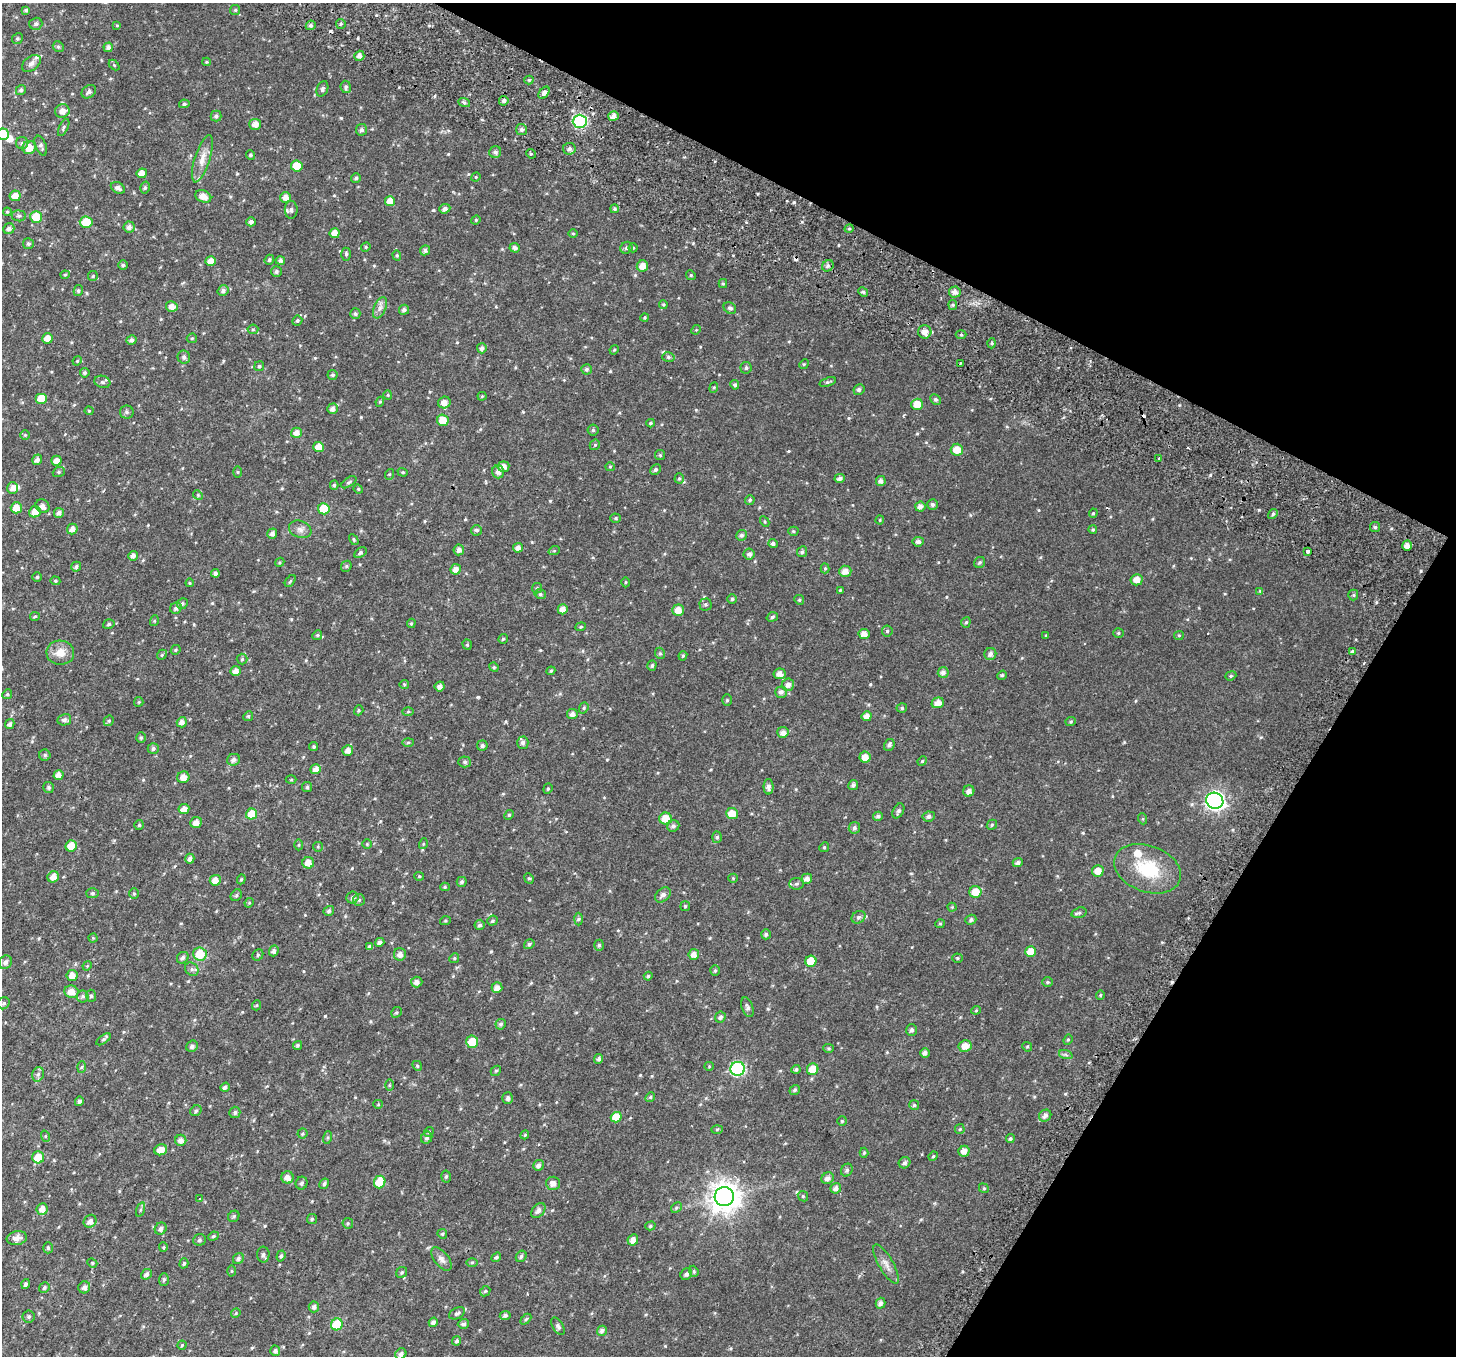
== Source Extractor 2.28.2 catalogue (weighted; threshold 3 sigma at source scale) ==
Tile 8 of 4 x 4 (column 4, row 2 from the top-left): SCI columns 4438-5891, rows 3021-4374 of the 5977 x 6104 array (HDU 1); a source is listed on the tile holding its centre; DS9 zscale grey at full resolution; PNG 1458 x 1358 px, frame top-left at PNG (2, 3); each listed source drawn as its Kron ellipse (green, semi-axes under 4 px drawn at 4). Shown black and unused: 25% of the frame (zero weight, under 2 of 3 exposures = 6% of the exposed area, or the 3 px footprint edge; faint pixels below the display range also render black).
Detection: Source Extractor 2.28.2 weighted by HDU 2 'WHT'; one run over the whole footprint, this tile lists its part. Background 0.0277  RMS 0.0088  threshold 0.0395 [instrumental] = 3 sigma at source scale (4.5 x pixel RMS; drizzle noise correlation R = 1.50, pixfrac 1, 0.0396/0.0396 arcsec/px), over >= 5 px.
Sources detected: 570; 1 inside a brighter object's white glare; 5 cosmic-ray / hot-pixel residue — neither listed nor drawn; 4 inside a brighter listed object's ellipse — not listed separately; of the other 560, all 500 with FLUX_AUTO >= 0.829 (the completeness limit of this list) listed and drawn (60 fainter detections not listed), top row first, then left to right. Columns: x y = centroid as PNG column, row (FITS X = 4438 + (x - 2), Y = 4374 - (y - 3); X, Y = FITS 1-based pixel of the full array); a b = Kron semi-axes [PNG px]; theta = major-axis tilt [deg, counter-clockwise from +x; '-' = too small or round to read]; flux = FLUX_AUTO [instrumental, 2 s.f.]
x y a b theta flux
26 10 4 4 - 1.6
235 10 5 5 - 1.1
36 24 6 6 - 2.3
341 24 5 4 - 1.2
117 25 4 4 - 0.84
311 25 5 4 - 2
17 39 6 5 - 1.6
58 47 6 5 - 1.4
108 47 5 4 - 2.7
359 56 5 5 - 3.6
206 62 4 4 - 0.95
31 63 10 7 39 3.5
114 65 6 4 -45 1
529 80 4 4 - 1
346 87 6 5 - 1.9
322 89 8 5 67 2
21 90 5 5 - 1.8
89 92 8 6 36 2.6
544 93 7 4 49 2.9
504 101 5 4 - 2.3
464 102 6 4 -20 1.4
184 104 5 4 - 1.6
62 111 7 6 - 6
216 116 5 5 - 1.9
613 116 5 5 - 4.5
580 121 7 6 - 110
255 124 6 5 - 4.7
64 128 9 4 64 1.5
521 129 5 5 - 2.6
362 130 6 5 - 2.2
3 134 6 5 - 24
22 143 6 6 - 1.8
41 146 10 5 -69 2.7
29 147 7 6 - 9.4
569 149 6 6 - 2.9
495 152 6 6 - 2.4
531 154 5 4 - 1.1
250 155 5 4 - 1.5
202 159 25 7 72 8.4
297 166 6 5 - 17
142 173 5 5 - 6.9
476 177 5 4 - 0.95
356 178 5 4 - 1.6
145 187 6 4 75 1.4
118 188 7 5 -29 3.1
15 196 5 5 - 7
203 196 8 5 -23 7.3
286 197 5 5 - 5.2
390 201 5 5 - 8.1
445 209 6 4 21 2.7
615 209 4 4 - 1.2
291 210 9 6 -89 2.7
7 212 4 4 - 0.93
19 216 7 5 -6 1.8
36 217 6 6 - 17
476 220 5 4 - 0.95
86 222 6 5 - 20
251 222 4 4 - 2.6
129 227 5 5 - 3.2
9 229 6 5 - 2.5
849 229 5 3 - 1
335 233 5 5 - 7.6
573 233 5 3 - 0.84
28 244 5 5 - 1.7
366 247 5 4 - 1.1
515 248 5 5 - 2.8
626 248 6 5 - 1.8
633 248 4 4 - 1.1
425 250 5 5 - 2.5
346 254 6 4 -90 1.5
397 255 5 4 - 1.1
269 260 5 4 - 1.5
280 260 5 4 - 2.4
211 261 5 5 - 6.7
123 265 5 4 - 1.5
642 266 6 5 - 6.3
828 266 6 5 - 1.8
276 272 5 5 - 1.8
65 275 4 4 - 0.87
691 275 5 4 - 1.1
93 276 5 4 - 1.1
723 283 4 4 - 0.98
78 291 5 4 - 1.4
223 291 5 5 - 2.2
863 292 5 4 - 1.7
955 292 6 5 - 3.8
663 304 4 4 - 0.99
953 305 5 4 - 1.2
172 306 6 5 - 4.7
380 308 11 6 65 3.6
730 308 7 5 -33 2.1
404 310 5 5 - 2.5
355 314 5 5 - 1.8
645 318 4 4 - 1.1
297 321 5 4 - 1.4
253 329 5 5 - 1.3
696 330 5 4 - 0.98
925 332 6 6 - 5.4
961 335 5 3 - 1
48 338 5 5 - 7.6
192 338 5 4 - 1.1
131 340 5 5 - 2.6
992 343 5 3 - 0.96
482 348 5 5 - 2.3
614 350 5 4 - 0.84
184 357 6 6 - 2.6
668 357 6 5 - 1.6
77 361 5 4 - 0.88
804 364 5 4 - 0.96
961 364 3 2 - 0.9
259 366 5 5 - 1.5
746 368 5 5 - 1.8
586 369 5 5 - 1.9
85 373 5 4 - 1.6
333 375 5 5 - 1.6
102 382 8 6 -18 2
828 382 8 4 19 1.5
735 385 5 4 - 1.6
714 388 5 4 - 1
859 390 5 5 - 2.1
388 395 4 4 - 0.89
482 396 4 4 - 0.85
41 398 6 5 - 16
935 399 6 5 - 2
380 402 5 4 - 1
444 403 6 6 - 5.2
917 404 6 5 - 11
332 409 5 5 - 3.2
89 411 4 4 - 0.89
127 412 7 6 - 1.8
443 420 6 5 - 10
651 423 4 3 - 1.2
593 430 5 5 - 1.3
296 433 5 5 - 4.9
25 435 4 4 - 0.9
595 445 5 4 - 1.2
319 447 5 5 - 8.6
957 450 6 6 - 8.9
660 455 5 5 - 1.1
1159 458 3 2 - 4.6
37 460 5 5 - 3.4
56 461 5 5 - 6.2
503 467 6 5 - 5.1
610 467 5 4 - 1
656 469 6 5 - 1.8
59 472 6 5 - 1.2
238 472 5 4 - 0.85
403 472 5 4 - 1.1
498 472 6 6 - 3.5
390 474 5 3 - 0.84
679 478 5 4 - 1
840 478 5 4 - 2.7
881 481 5 5 - 2.9
349 482 9 4 33 1.5
334 485 5 4 - 1.4
12 488 6 5 - 4.2
358 489 5 4 - 0.97
198 495 5 4 - 0.99
750 500 5 4 - 1.5
933 504 5 5 - 2.1
42 506 7 6 - 4.2
920 507 5 5 - 3.4
16 508 5 5 - 10
324 509 6 5 - 20
35 512 6 5 - 7.6
59 513 5 5 - 3.1
1093 513 5 4 - 0.95
1273 514 5 4 - 1.5
616 518 5 4 - 1.2
880 520 4 4 - 0.84
765 522 5 3 - 0.92
1375 527 5 5 - 1.4
72 529 5 5 - 4.6
300 529 11 8 -19 4.1
477 530 5 5 - 1.7
1093 530 4 4 - 0.98
793 531 5 4 - 1.2
272 534 5 5 - 2.7
741 535 5 5 - 2
354 540 6 3 -60 0.93
918 542 6 5 - 2.8
773 543 4 4 - 1.9
1407 546 5 5 - 4.8
518 548 5 4 - 3.6
459 550 5 5 - 3.5
554 551 6 3 18 0.84
1307 551 3 3 - 6.2
802 552 5 5 - 1.6
360 553 7 4 35 1.8
749 554 5 5 - 2.7
133 556 5 4 - 3.5
280 562 5 3 - 0.9
980 562 6 5 - 1.5
346 566 6 5 - 1.3
76 567 5 5 - 1.7
825 568 5 4 - 1.1
456 569 5 5 - 4.6
845 571 6 5 - 5.1
215 573 4 4 - 2.4
37 577 5 5 - 1.2
1137 580 6 5 - 6.6
55 581 5 4 - 0.93
290 581 7 3 53 0.96
625 582 5 3 - 0.85
190 583 4 4 - 0.85
537 588 5 5 - 1.2
840 590 4 3 - 0.93
1260 591 4 4 - 0.89
540 594 6 4 -14 1.5
1353 595 5 5 - 1.2
732 599 4 4 - 1.5
799 600 5 4 - 1.2
182 604 6 5 - 1.6
705 604 6 6 - 1.6
176 608 6 5 - 2.5
563 609 5 5 - 5.8
678 610 6 5 - 7.7
35 616 5 4 - 0.9
772 617 6 4 19 1.6
154 621 5 3 - 0.88
966 622 5 4 - 1.3
411 623 5 4 - 1.1
109 624 6 4 18 1.4
581 627 5 4 - 1.1
887 631 5 5 - 1.4
1118 633 5 5 - 1.2
864 634 5 5 - 5.6
317 635 5 4 - 1.3
1046 635 4 3 - 0.83
1179 635 5 4 - 0.96
503 639 5 4 - 1.2
467 645 5 4 - 1.2
176 650 5 4 - 1.2
1352 652 3 3 - 9.1
60 653 14 12 -2 9.7
660 653 6 5 - 1.3
990 654 6 6 - 3
162 655 5 4 - 1.1
683 656 5 4 - 1
242 659 5 5 - 1.3
652 666 5 4 - 1.7
494 667 5 4 - 1.1
236 671 5 5 - 5.4
551 671 4 4 - 1
943 672 5 5 - 3.2
780 674 6 5 - 5
1002 675 5 4 - 1.2
1231 676 6 4 21 1.1
404 684 5 4 - 0.91
788 685 6 6 - 3.8
440 686 5 4 - 3.5
781 692 6 5 - 2.8
7 694 5 4 - 1
727 700 6 5 - 1.4
139 702 5 4 - 0.88
938 703 6 5 - 5.9
584 708 6 4 70 1.3
902 708 5 4 - 1.5
359 710 5 4 - 1.1
408 712 6 4 2 1.2
572 714 5 5 - 3.7
248 716 5 4 - 1.1
867 716 5 5 - 4.9
64 720 7 5 12 2.4
109 721 5 4 - 1.2
182 722 5 5 - 3.3
1071 722 5 4 - 1.2
10 724 5 4 - 2.2
783 732 6 5 - 4.2
141 738 5 4 - 1.3
408 742 6 4 2 1.2
523 743 6 5 - 2.9
889 745 6 5 - 2.4
482 746 5 5 - 1.9
314 747 4 4 - 1.4
153 749 5 5 - 1.8
348 750 5 5 - 4.7
45 755 5 5 - 1.5
865 757 5 5 - 6.8
233 760 6 5 - 3.4
922 761 5 4 - 1
465 762 6 5 - 1.5
315 769 5 5 - 3.9
58 775 5 5 - 5.3
183 777 6 6 - 6.1
291 780 5 3 - 0.83
853 785 5 5 - 2.2
49 787 5 5 - 1.6
307 787 5 5 - 1.4
768 787 8 5 -90 2.8
548 789 5 4 - 1.3
969 791 5 5 - 3.3
1215 801 9 8 - 320
184 809 5 5 - 6.2
898 811 8 5 60 2.1
251 814 5 5 - 17
732 814 6 5 - 12
509 815 5 4 - 1.1
878 816 5 4 - 2
929 816 6 5 - 2.4
665 818 6 6 - 12
1143 819 5 3 - 0.88
196 822 6 5 - 5.5
139 825 5 5 - 1.3
992 825 5 4 - 1.1
673 826 6 5 - 2.2
854 828 6 5 - 2.2
717 837 6 5 - 1.6
367 844 4 4 - 0.96
423 844 5 3 - 0.89
299 845 5 3 - 0.88
71 846 6 5 - 15
318 847 5 4 - 0.99
824 847 5 4 - 1.1
190 859 5 4 - 2.7
308 863 6 5 - 8.3
1018 863 5 4 - 2.1
1148 869 35 23 -20 39
1098 871 6 5 - 7.6
419 876 5 4 - 0.94
53 877 6 5 - 6.1
529 878 5 4 - 1.3
733 878 5 4 - 0.89
241 879 5 4 - 1.1
807 879 5 5 - 3.6
215 880 5 5 - 6.9
462 882 5 5 - 1.6
796 884 7 5 3 1.7
445 887 5 4 - 1
975 892 6 6 - 13
92 893 6 5 - 1.5
134 894 5 5 - 1.1
236 895 6 5 - 1.3
663 895 9 6 41 3.6
352 898 6 6 - 2.3
359 900 6 6 - 1.5
249 903 5 4 - 0.9
685 906 5 5 - 1
952 907 4 4 - 0.84
329 911 5 5 - 2
1079 913 8 5 18 1.6
859 917 7 5 32 2.3
579 919 6 4 88 1.4
971 920 5 5 - 2
445 921 5 3 - 0.86
492 921 5 4 - 1.3
940 924 5 4 - 0.96
480 925 5 5 - 2.2
766 934 5 5 - 1.8
93 938 4 4 - 0.84
380 942 5 4 - 3
529 944 5 4 - 1.7
599 945 5 4 - 1.4
369 947 4 4 - 1.7
274 951 5 5 - 2.7
1031 952 5 5 - 10
200 954 6 6 - 19
400 954 6 6 - 4.4
694 954 5 5 - 4.6
258 955 6 5 - 1.5
183 958 6 5 - 2.4
454 958 5 4 - 1
957 958 5 4 - 1
811 961 5 5 - 14
5 962 7 6 - 3
87 966 5 4 - 0.85
192 969 7 6 - 2.2
715 971 5 5 - 1.2
72 975 5 5 - 5.9
648 976 4 4 - 1.3
417 982 5 5 - 3.8
1047 982 5 5 - 1.2
497 988 5 5 - 5
71 992 7 6 - 8.2
1100 995 5 4 - 0.92
83 996 6 6 - 1.7
91 996 6 5 - 1.6
4 1003 6 5 - 1.7
257 1005 5 3 - 0.86
747 1007 10 5 -70 2.5
976 1010 4 4 - 0.88
396 1012 6 5 - 1.2
720 1017 6 5 - 2.3
501 1024 5 5 - 1.9
911 1030 6 5 - 2.2
104 1039 8 4 35 1.5
1068 1040 5 4 - 1
472 1042 6 6 - 14
298 1045 5 4 - 1.4
192 1046 6 5 - 2.6
965 1046 6 6 - 7.5
1027 1047 5 4 - 1.1
828 1048 5 4 - 1.2
925 1053 5 4 - 3.1
1066 1055 7 4 -19 1.6
599 1059 5 4 - 2
417 1066 5 4 - 0.98
709 1066 4 4 - 0.9
82 1067 6 4 86 1
738 1069 7 7 - 100
796 1069 4 4 - 1.5
813 1069 6 5 - 13
496 1071 5 4 - 1.1
38 1074 7 5 72 2.3
389 1085 6 4 90 1
225 1087 5 4 - 2.2
795 1090 5 4 - 1.7
650 1097 5 4 - 1.1
508 1098 6 5 - 2.5
79 1101 5 4 - 1.8
378 1104 5 4 - 0.92
914 1105 5 5 - 1.3
196 1111 6 5 - 1.6
235 1112 6 5 - 1.9
1045 1116 6 5 - 2.8
616 1117 5 5 - 12
842 1121 5 5 - 1
717 1129 6 4 2 0.9
960 1129 5 4 - 1.1
429 1132 5 4 - 0.97
302 1134 5 5 - 1.2
525 1135 4 4 - 0.97
45 1136 6 3 -72 0.95
328 1137 6 3 72 1
427 1138 6 5 - 2.1
1010 1139 4 4 - 1.5
181 1140 5 5 - 4.4
161 1150 6 5 - 7.7
964 1151 5 5 - 5.8
864 1153 5 4 - 1.1
933 1156 5 4 - 0.96
38 1157 6 6 - 16
905 1163 6 5 - 2.1
538 1165 5 5 - 2.7
847 1170 7 5 63 1.9
287 1177 6 6 - 5.6
446 1177 6 4 85 1.5
828 1178 6 5 - 3.7
380 1182 6 5 - 20
302 1183 6 6 - 1.9
553 1183 7 6 - 4.7
324 1184 5 4 - 1.6
836 1188 5 5 - 3.4
984 1188 5 4 - 1.1
803 1196 5 4 - 1.1
724 1197 9 9 - 1100
199 1199 3 3 - 2.2
676 1208 6 4 46 1.3
42 1209 6 5 - 6.1
140 1210 7 3 71 1.3
538 1210 8 6 47 3.2
234 1216 6 5 - 1.6
312 1219 5 5 - 1.3
90 1221 7 6 - 3.9
348 1223 5 5 - 1.1
650 1226 5 4 - 1.3
161 1229 6 5 - 2.9
442 1234 5 4 - 1.1
213 1236 5 4 - 1.4
17 1238 10 7 10 5.9
199 1240 6 5 - 1.7
633 1240 6 5 - 5.1
163 1247 5 4 - 0.92
48 1248 5 4 - 1.3
263 1255 8 6 -88 2.6
281 1256 5 4 - 1.7
521 1256 6 5 - 1.9
496 1257 5 4 - 1.5
238 1259 6 5 - 2.3
441 1259 14 7 -52 3.9
472 1262 5 3 - 0.92
92 1263 5 4 - 1.1
184 1263 5 4 - 1.4
886 1264 22 7 -60 6.3
231 1271 5 3 - 0.89
694 1271 6 4 -70 1.2
402 1272 6 5 - 1.5
146 1274 6 4 41 2.2
686 1274 6 5 - 2.4
164 1280 6 5 - 1.5
25 1284 5 4 - 1.9
84 1287 6 6 - 3.3
44 1288 6 5 - 1.5
485 1291 6 4 46 1.2
880 1303 5 5 - 2.7
314 1307 5 5 - 2.7
236 1313 5 4 - 0.84
457 1313 8 5 26 2
505 1315 5 4 - 2.4
29 1317 6 6 - 1.6
526 1319 6 4 45 1.1
433 1322 5 4 - 2.6
337 1324 6 5 - 35
463 1324 6 5 - 1.9
558 1326 9 5 -58 2.3
602 1331 5 5 - 2.9
457 1341 4 4 - 1.7
182 1345 4 4 - 0.99
275 1351 5 5 - 2.3
401 1354 6 5 - 3
Isophote crosses this tile's border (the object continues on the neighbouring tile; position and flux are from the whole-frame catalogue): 1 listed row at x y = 3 134
Unlisted compact peaks at least as high as the median listed source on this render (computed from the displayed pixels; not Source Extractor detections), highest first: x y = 1259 510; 794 202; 1210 475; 478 697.